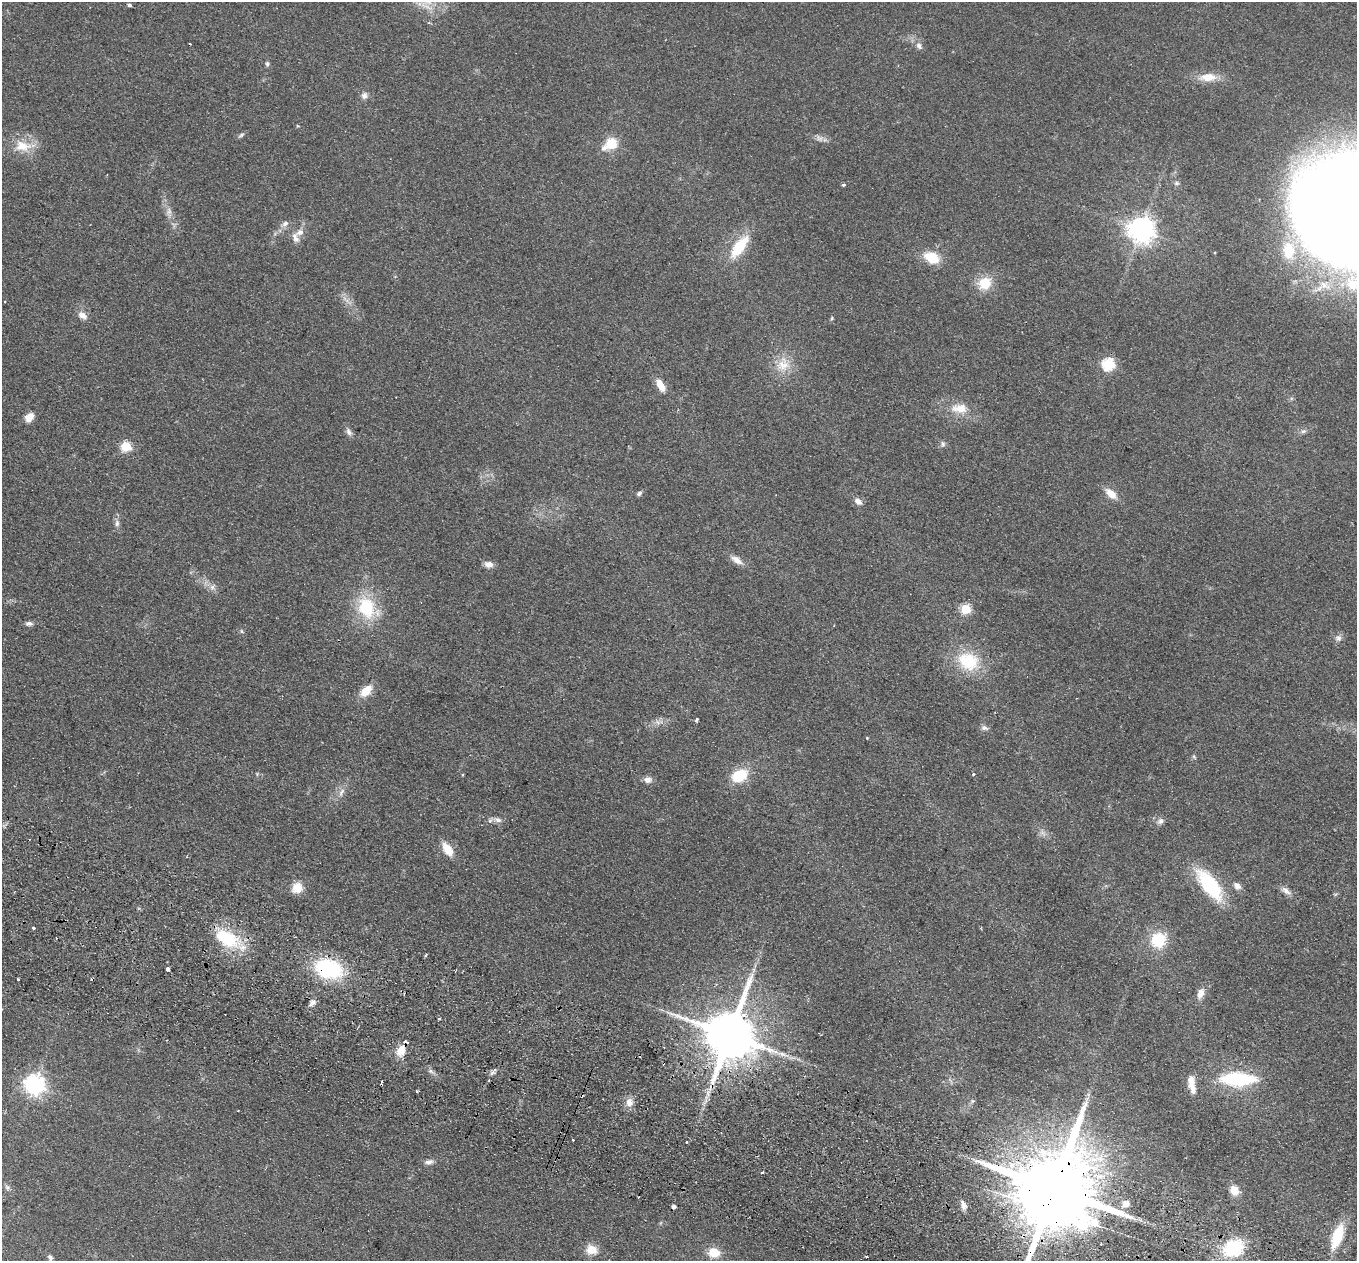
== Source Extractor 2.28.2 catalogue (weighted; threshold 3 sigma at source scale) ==
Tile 6 of 4 x 4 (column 2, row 2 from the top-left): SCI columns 1378-2732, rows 2836-4094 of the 5464 x 5543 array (HDU 1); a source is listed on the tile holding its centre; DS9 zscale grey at full resolution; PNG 1359 x 1263 px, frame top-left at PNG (2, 2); no overlay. Shown black and unused: <1% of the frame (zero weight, under 2 of 3 exposures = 3% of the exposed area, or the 3 px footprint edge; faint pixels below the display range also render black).
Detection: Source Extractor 2.28.2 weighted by HDU 2 'WHT'; one run over the whole footprint, this tile lists its part. Background 0.114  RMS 0.011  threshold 0.0476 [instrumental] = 3 sigma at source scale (4.5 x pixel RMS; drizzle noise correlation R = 1.50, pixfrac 1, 0.05/0.05 arcsec/px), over >= 5 px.
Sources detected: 114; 1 too faint to see at this stretch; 10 cosmic-ray / hot-pixel residue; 1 long thin detection or spike segment (spike, bleed or trail) — not listed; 3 inside a brighter listed object's ellipse — not listed separately; the other 99 listed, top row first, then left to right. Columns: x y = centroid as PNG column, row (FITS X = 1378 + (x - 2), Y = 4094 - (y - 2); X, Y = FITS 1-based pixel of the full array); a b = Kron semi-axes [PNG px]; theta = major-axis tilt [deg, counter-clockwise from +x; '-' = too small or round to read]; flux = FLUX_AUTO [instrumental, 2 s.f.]
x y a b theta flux
129 5 4 3 - 8.8
429 23 4 3 - 1.3
190 44 3 2 - 0.89
919 46 10 7 -53 4.6
267 64 7 5 -89 2.1
1208 77 20 10 4 17
364 96 9 8 - 4.6
298 126 4 4 - 1.1
241 135 9 4 39 2.3
611 144 13 12 - 23
22 146 24 16 -7 24
1177 183 7 5 0 2.3
843 185 3 3 - 2.9
169 212 15 6 -87 6.3
285 223 10 7 33 4.6
1141 230 8 8 - 1100
300 232 12 8 23 7
739 247 26 11 53 41
1288 251 19 13 -84 31
932 258 17 11 -27 26
985 283 15 13 28 25
1353 286 25 14 -40 32
345 299 14 4 -40 4.7
82 315 13 8 -35 7
832 318 6 3 71 1.3
1108 364 6 6 - 120
783 365 22 19 70 23
661 385 16 7 -60 13
959 408 24 13 -3 21
29 417 12 9 47 9.2
1303 431 8 5 19 2.7
349 432 11 7 -58 4.2
943 444 9 7 -89 3.1
126 446 6 5 - 65
639 493 7 5 31 2.4
1111 494 15 8 -42 13
858 501 10 7 -41 5.7
117 523 10 6 89 4
737 560 18 8 -34 8.2
489 564 10 7 -9 7.1
212 587 7 7 - 3.9
367 608 30 22 -54 55
966 609 5 5 - 61
29 623 10 6 -2 4
241 631 6 4 -88 1.5
1338 638 9 9 - 4.6
968 661 27 22 -22 50
366 691 15 9 44 18
697 719 4 3 - 2.8
658 722 9 5 -21 4
984 728 9 6 -12 3.6
1194 757 7 4 -63 1.7
973 774 3 3 - 2.5
739 776 18 12 30 33
648 780 10 8 -4 5.6
341 792 14 6 61 6
497 820 13 7 -16 5.3
1161 821 9 7 33 4.1
447 849 16 9 -56 18
1210 885 28 12 -53 100
1237 886 11 8 -43 5.7
297 888 12 10 42 15
1286 891 14 7 -34 6.4
34 928 3 3 - 3.7
227 938 35 19 -31 55
1158 940 16 14 45 41
426 955 3 3 - 1.8
167 969 4 4 - 10
328 969 30 21 -16 88
753 970 7 4 71 2.5
18 979 3 3 - 2.7
1201 993 14 8 70 8.4
312 1003 11 7 46 4.6
439 1019 4 2 - 1.2
730 1035 15 14 - 6700
401 1051 11 10 - 14
495 1070 5 4 - 2
430 1071 9 5 -28 3.1
1238 1079 31 12 0 87
1191 1080 15 9 79 8
34 1085 7 7 - 620
417 1091 3 3 - 2.1
972 1101 7 5 21 2.2
629 1102 10 10 - 8.2
686 1142 3 2 - 1.5
429 1162 10 6 12 4.7
762 1172 3 3 - 1.5
7 1188 10 5 -79 3
1054 1188 28 19 68 21000
1234 1190 10 9 - 13
638 1197 2 2 - 1
1126 1204 10 8 24 7.9
963 1205 12 6 -66 5.7
1337 1236 24 10 70 43
1233 1248 23 17 24 64
592 1250 12 11 - 14
714 1253 11 9 -6 20
50 1257 8 5 -61 2.9
867 1257 3 3 - 2.5
Overlapping masked pixels (flux is a lower limit): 3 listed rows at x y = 328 969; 730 1035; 1054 1188
Isophote crosses this tile's border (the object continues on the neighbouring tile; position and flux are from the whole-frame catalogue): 2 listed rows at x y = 1353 286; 1054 1188